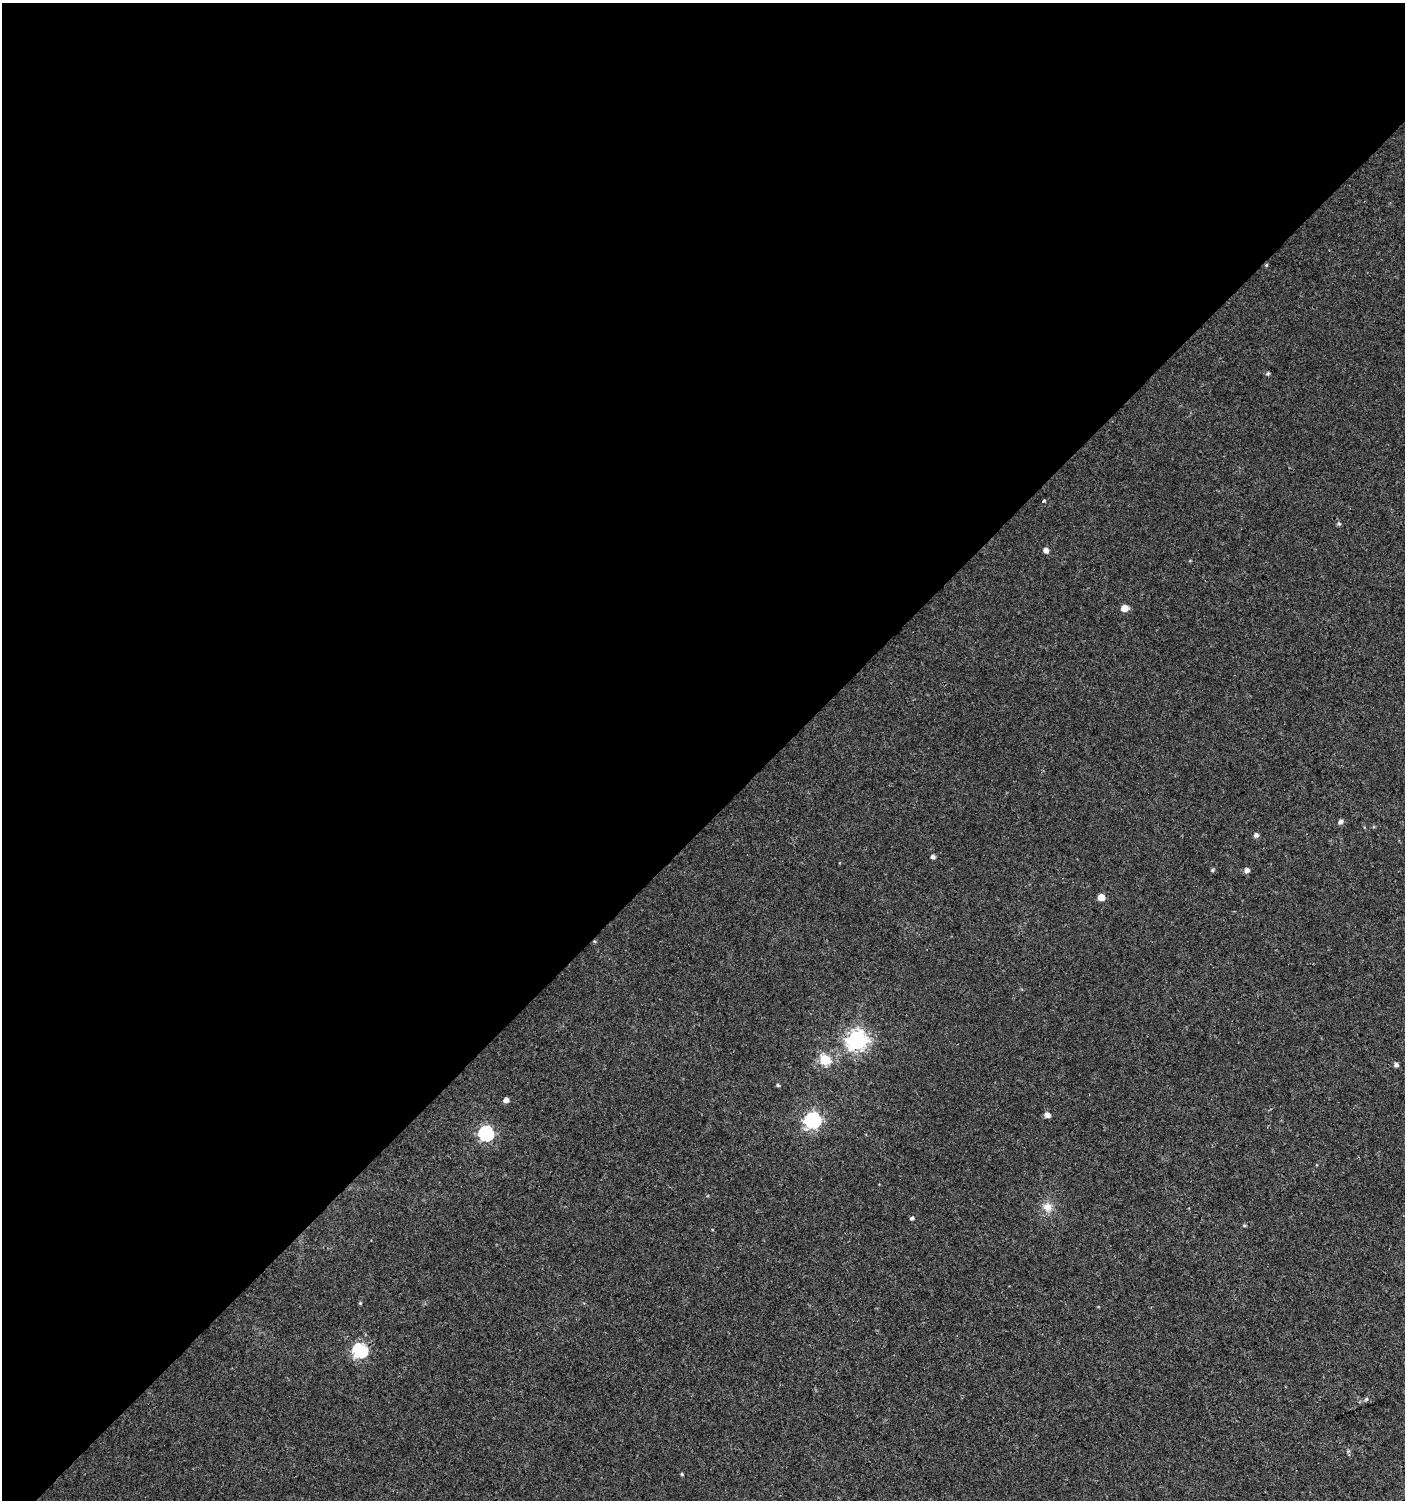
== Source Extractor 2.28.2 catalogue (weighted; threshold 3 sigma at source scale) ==
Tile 2 of 4 x 4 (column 2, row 1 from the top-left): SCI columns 1608-3010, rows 4528-6025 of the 6060 x 6084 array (HDU 1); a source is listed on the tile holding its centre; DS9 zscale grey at full resolution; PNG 1407 x 1502 px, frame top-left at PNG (2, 3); no overlay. Shown black and unused: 55% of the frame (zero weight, under 3 of 4 exposures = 4% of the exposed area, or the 3 px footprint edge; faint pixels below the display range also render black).
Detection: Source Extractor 2.28.2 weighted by HDU 2 'WHT'; one run over the whole footprint, this tile lists its part. Background 0.00437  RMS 0.0021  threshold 0.00962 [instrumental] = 3 sigma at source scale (4.5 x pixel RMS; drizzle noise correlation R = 1.50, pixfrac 1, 0.0396/0.0396 arcsec/px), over >= 5 px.
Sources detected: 25; all 25 listed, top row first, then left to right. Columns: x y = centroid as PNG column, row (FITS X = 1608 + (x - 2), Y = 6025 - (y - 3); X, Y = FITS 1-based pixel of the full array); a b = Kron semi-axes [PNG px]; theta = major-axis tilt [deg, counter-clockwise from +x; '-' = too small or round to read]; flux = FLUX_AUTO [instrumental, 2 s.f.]
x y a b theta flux
1266 265 4 4 - 0.21
1268 374 5 4 - 0.31
1044 500 3 3 - 0.36
1339 523 5 5 - 0.31
1046 550 5 5 - 1
1124 608 5 5 - 3.1
1341 822 5 5 - 0.67
1256 835 5 5 - 0.65
933 857 4 4 - 0.61
1212 870 6 4 88 0.25
1247 870 5 5 - 0.78
1101 897 5 5 - 2.5
857 1040 8 7 - 110
825 1059 6 5 - 12
1396 1065 5 5 - 0.6
778 1085 5 4 - 0.28
506 1100 5 4 - 1.1
1047 1115 6 5 - 1.1
812 1120 7 6 - 55
486 1133 7 6 - 39
1047 1207 13 11 -36 1.9
912 1218 4 3 - 0.45
1244 1225 5 3 - 0.22
360 1350 7 6 - 32
682 1474 4 3 - 0.22